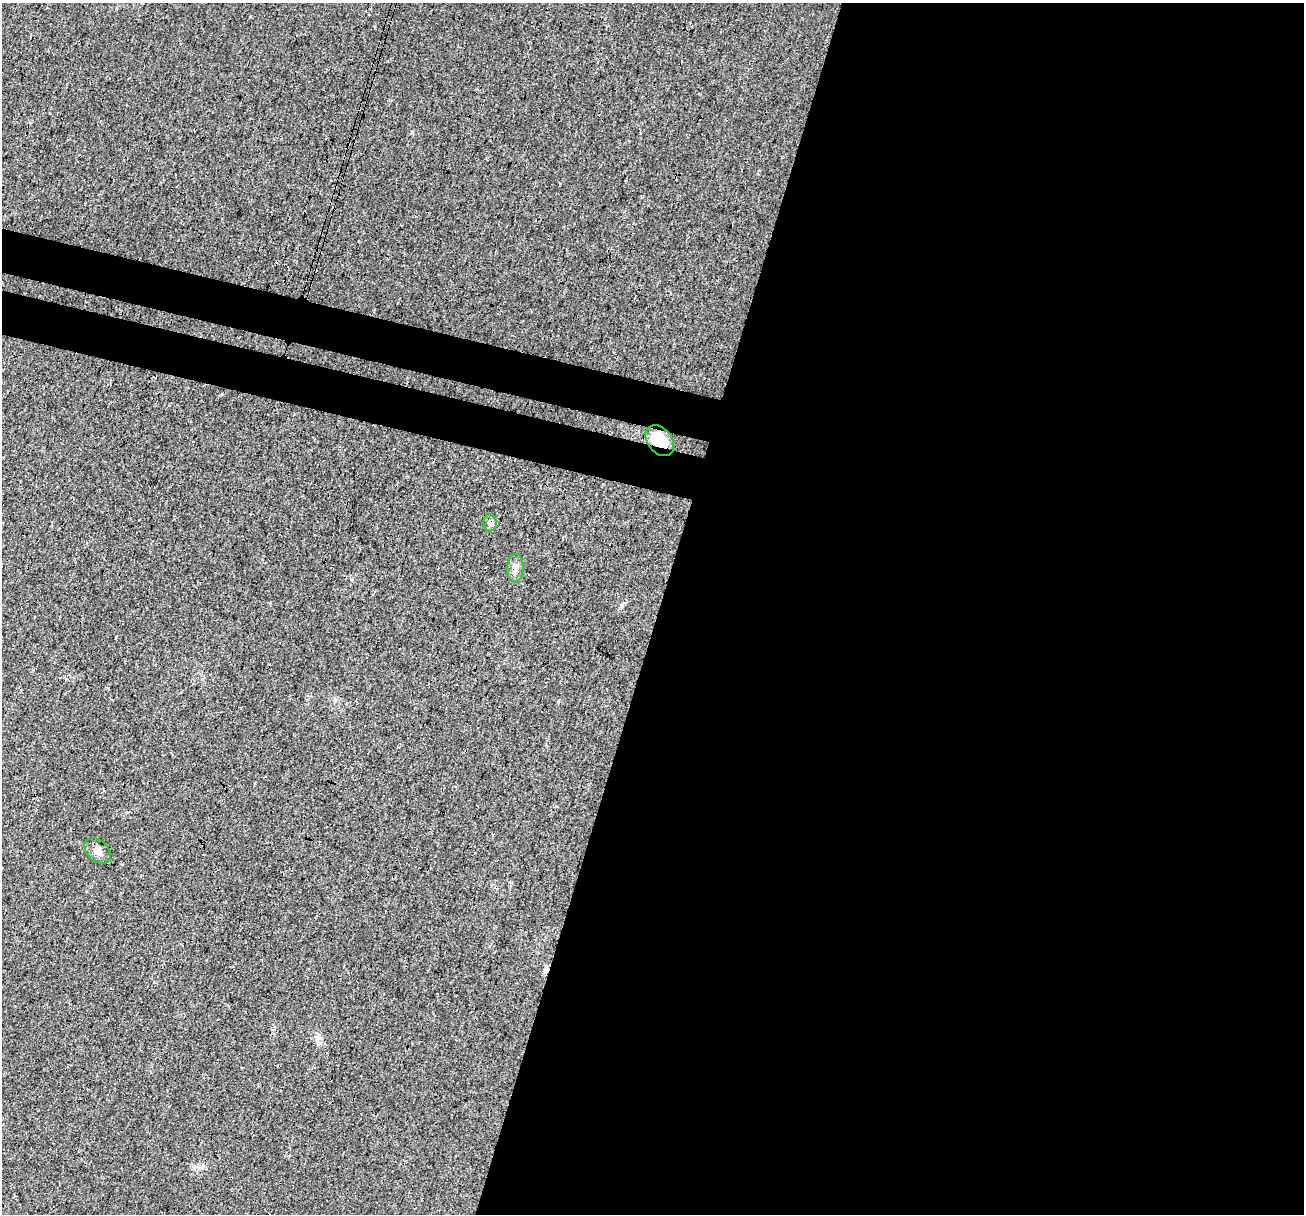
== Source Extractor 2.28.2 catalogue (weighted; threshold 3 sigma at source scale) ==
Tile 12 of 4 x 4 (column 4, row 3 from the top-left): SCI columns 3922-5223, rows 1487-2698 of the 5250 x 5459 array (HDU 1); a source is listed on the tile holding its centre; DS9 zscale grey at full resolution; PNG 1306 x 1216 px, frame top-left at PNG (2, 3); each listed source drawn as its Kron ellipse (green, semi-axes under 4 px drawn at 4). Shown black and unused: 54% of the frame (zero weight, under 3 of 4 exposures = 5% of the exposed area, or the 3 px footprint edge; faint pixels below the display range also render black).
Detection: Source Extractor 2.28.2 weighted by HDU 2 'WHT'; one run over the whole footprint, this tile lists its part. Background 0.0167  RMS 0.0067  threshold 0.03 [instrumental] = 3 sigma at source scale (4.5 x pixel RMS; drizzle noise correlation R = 1.50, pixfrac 1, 0.0396/0.0396 arcsec/px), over >= 5 px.
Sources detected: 5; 1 cosmic-ray / hot-pixel residue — neither listed nor drawn; the other 4 listed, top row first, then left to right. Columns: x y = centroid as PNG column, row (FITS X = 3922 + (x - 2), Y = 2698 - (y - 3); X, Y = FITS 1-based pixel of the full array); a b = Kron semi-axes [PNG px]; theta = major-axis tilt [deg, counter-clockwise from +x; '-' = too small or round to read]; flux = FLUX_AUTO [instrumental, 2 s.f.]
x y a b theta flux
660 440 17 12 -50 18
490 523 8 6 -85 3.3
515 568 14 8 88 3.9
98 851 15 10 -42 4.2
Overlapping masked pixels (flux is a lower limit): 3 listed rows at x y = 660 440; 490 523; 515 568